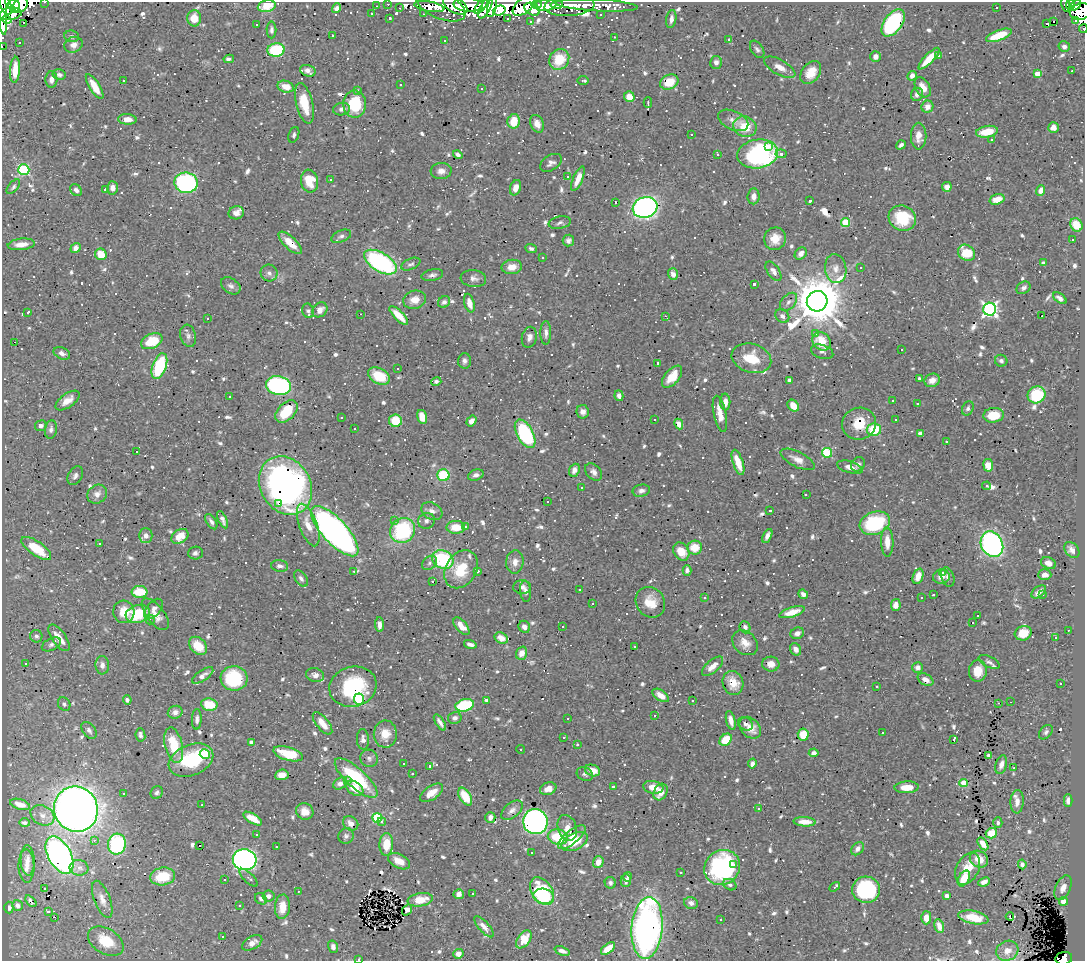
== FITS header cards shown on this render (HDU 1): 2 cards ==
NAXIS1  =                 1083
NAXIS2  =                  959

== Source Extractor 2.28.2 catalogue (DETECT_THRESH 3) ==
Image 1083 x 959 px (HDU 1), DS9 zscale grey, 1 PNG px = 1 image px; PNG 1087 x 963 px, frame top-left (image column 1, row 959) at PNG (2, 2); each listed source drawn as its Kron ellipse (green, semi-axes under 4 px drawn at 4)
Background 0.564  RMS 0.016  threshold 0.047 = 3 sigma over >= 5 px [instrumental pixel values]
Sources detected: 1071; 5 with non-positive FLUX_AUTO (blend fragments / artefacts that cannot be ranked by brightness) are neither listed nor drawn; of the other 1066, the 500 brightest by FLUX_AUTO listed and drawn (566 fainter detections omitted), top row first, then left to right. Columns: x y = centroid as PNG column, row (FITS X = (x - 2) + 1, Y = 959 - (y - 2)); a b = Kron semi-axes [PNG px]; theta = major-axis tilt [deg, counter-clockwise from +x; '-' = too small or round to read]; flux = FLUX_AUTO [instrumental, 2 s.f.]
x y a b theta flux
45 2 3 2 - 5.7
388 4 3 2 - 3.1
537 4 5 3 - 350
1066 4 7 3 -77 20
6 5 11 5 -65 560
21 5 8 6 54 550
455 5 13 7 -30 800
468 5 15 7 -3 770
524 5 13 7 40 670
545 5 11 6 9 910
557 5 6 3 9 99
597 5 41 6 -3 140
1071 5 5 4 - 82
1075 5 6 3 43 83
14 6 7 6 - 240
267 6 9 5 12 23
376 6 3 2 - 2.8
429 6 15 5 -10 130
441 6 26 13 -23 110
481 6 9 4 54 220
492 6 11 4 77 70
569 6 25 10 4 120
486 7 12 5 63 310
337 8 5 4 - 4
400 8 3 2 - 2.8
996 8 3 3 - 150
532 9 8 6 -30 85
499 10 6 5 - 190
1081 11 11 8 14 360
3 12 22 3 -87 810
10 14 11 6 7 440
372 14 3 3 - 3.4
423 14 3 2 - 3.3
601 15 3 3 - 4
194 18 8 7 - 18
389 18 3 3 - 3
508 18 3 3 - 6.9
671 19 9 5 81 5.1
7 20 5 3 - 150
1076 20 3 3 - 22
530 21 3 2 - 3.6
1054 21 3 3 - 2200
24 23 3 2 - 15
893 23 15 9 54 150
1046 23 3 3 - 32
256 25 3 3 - 17
1083 29 4 2 - 6.4
271 30 8 5 -89 3.4
999 35 13 5 21 30
72 36 7 6 - 3.2
333 36 3 3 - 3.3
614 37 3 2 - 3.4
729 39 3 3 - 14
445 40 3 3 - 6.2
19 42 3 3 - 7.7
74 45 9 7 24 6.7
2 46 2 2 - 4.6
1064 47 5 5 - 4.1
757 49 9 6 -56 3
276 50 8 6 7 63
875 56 5 5 - 5.4
939 56 3 3 - 13
229 59 5 4 - 3.4
559 59 11 9 53 32
929 59 14 4 46 21
716 62 6 6 - 4.3
780 67 17 7 -30 8.5
15 70 13 5 86 17
308 71 8 5 -17 6.6
1072 71 3 2 - 3.7
811 73 13 9 53 18
1037 74 4 4 - 17
59 75 6 5 - 3.4
912 76 5 4 - 6.7
51 79 8 6 87 5.7
123 81 3 3 - 30
583 81 5 3 - 3
669 82 9 7 25 21
401 85 3 3 - 26
95 86 14 5 -59 16
286 87 8 5 -17 12
923 87 11 7 -61 11
482 89 3 3 - 4.9
358 90 3 3 - 6.2
917 94 7 6 - 4.8
629 97 5 5 - 12
648 102 5 2 - 3
304 103 21 8 -76 25
355 104 13 11 -89 46
927 107 6 6 - 8.7
342 109 8 6 8 4.8
127 119 9 5 -3 9.8
733 120 16 9 -25 8.4
514 121 7 6 - 23
537 124 9 6 -66 9.1
745 127 12 10 -19 28
1053 128 5 5 - 7.7
987 132 11 6 10 21
294 135 8 5 69 3
691 135 3 3 - 3.8
919 136 13 7 -90 11
992 140 3 3 - 7.1
901 145 5 3 - 3.1
769 146 3 3 - 5.4
718 154 3 3 - 8.4
758 154 20 14 10 160
781 154 5 4 - 5.2
458 155 5 4 - 2.9
551 163 12 7 31 4.7
24 170 5 5 - 100
441 171 10 8 4 7.1
567 177 3 3 - 6.4
578 179 13 4 66 12
330 180 3 3 - 40
309 181 11 8 -81 25
186 183 11 10 - 200
13 187 9 4 48 2.9
947 187 5 4 - 8.6
112 188 7 5 -86 6.3
516 188 8 5 69 8.7
76 190 7 5 -49 4.2
105 190 4 3 - 13
1041 190 5 4 - 11
754 196 8 6 86 5.9
997 199 8 5 17 17
810 201 4 3 - 4.2
615 202 3 2 - 590
645 207 12 10 19 450
236 213 7 6 - 5.8
902 218 14 12 -27 49
846 222 4 4 - 46
560 223 11 6 10 3.3
1076 225 7 6 - 22
341 236 10 6 23 3.6
775 239 11 11 - 15
1073 239 3 3 - 3.5
568 241 6 5 - 3.9
290 243 15 6 -44 19
21 244 13 5 6 11
76 248 5 4 - 6.2
531 249 6 4 -22 3.2
801 253 7 5 46 7.5
967 253 9 7 -38 32
101 254 6 5 - 23
542 257 3 3 - 39
380 262 18 9 -31 180
1044 263 4 4 - 3.4
411 264 10 5 24 2.8
512 267 10 7 7 11
861 267 3 3 - 52
836 269 15 10 -82 10
773 271 11 6 -55 5.3
269 273 8 8 - 5
673 274 6 5 - 5.9
432 275 11 5 11 3.9
473 278 13 8 -6 5.7
754 284 4 3 - 5.2
231 286 11 7 -34 4.3
1023 288 7 6 - 3.7
1060 298 7 4 -37 4.6
415 300 11 9 14 11
817 301 10 10 - 6600
444 302 6 5 - 4.2
788 302 10 7 48 4.3
469 303 9 5 -75 10
990 309 6 6 - 330
320 310 8 6 42 7.3
308 311 7 6 - 2.9
28 312 4 3 - 3.8
361 314 3 2 - 14
399 316 12 4 -45 18
665 316 3 2 - 14
782 316 7 6 - 4.4
1042 316 3 2 - 6.7
208 319 3 3 - 16
546 333 12 5 -90 5.2
815 333 3 3 - 4.2
188 336 11 7 -75 4.2
529 337 10 7 76 5.1
152 341 11 7 24 33
822 341 10 8 -47 15
14 342 3 2 - 20
901 349 3 3 - 8.7
822 352 11 6 -19 4.1
62 353 9 5 -26 5.1
751 358 20 14 -16 30
464 361 8 6 87 3.7
1001 361 6 6 - 3.5
658 363 3 3 - 7.4
159 366 13 7 71 70
398 368 3 3 - 4.6
379 376 11 7 -29 34
672 377 13 7 50 20
919 378 3 3 - 5.9
790 380 4 3 - 3
932 380 8 6 23 9.8
436 381 5 4 - 2.9
278 386 13 9 -12 200
1037 395 9 8 - 55
619 396 5 4 - 4.3
229 397 3 3 - 9.5
67 401 14 7 36 11
893 401 3 3 - 17
725 402 8 5 -89 7.8
917 404 3 3 - 9.9
793 406 6 5 - 14
968 408 7 5 65 3.2
286 411 13 8 45 32
583 412 6 6 - 5.3
720 414 18 6 -78 12
994 415 10 7 6 28
341 417 3 3 - 2.9
422 417 7 5 -74 17
655 420 3 3 - 3.6
896 420 3 3 - 24
395 421 6 6 - 22
471 421 6 4 54 7.1
679 424 5 4 - 6.4
859 424 17 16 - 18
41 426 6 5 - 4.2
51 429 9 6 81 3.9
354 429 3 3 - 13
874 430 7 6 - 42
525 434 15 8 -61 110
920 434 4 4 - 7.8
946 441 3 3 - 8.8
136 451 3 3 - 9.1
827 453 5 4 - 73
798 459 18 7 -26 9.9
738 462 13 5 -72 17
858 464 8 6 48 3.4
988 465 6 5 - 23
850 467 13 6 -16 7.1
574 470 7 5 67 4.8
594 472 10 7 -45 5.5
443 475 6 5 - 48
476 475 8 5 20 4.6
75 476 10 7 60 4
285 485 31 25 -59 320
987 486 4 3 - 120
581 487 3 3 - 7.8
641 491 9 6 10 4.4
97 494 10 9 - 7.3
806 495 4 3 - 43
547 502 3 3 - 20
278 504 4 2 - 4.3
770 510 3 3 - 4.3
432 511 11 8 -29 7.1
222 520 9 4 -65 4.2
394 521 3 3 - 4.4
426 521 8 8 - 4
211 522 8 4 -58 3.7
875 523 15 11 20 77
308 525 22 9 -70 18
456 527 9 6 -1 21
466 527 3 3 - 8.7
403 530 13 12 - 100
335 531 32 12 -47 720
146 536 7 7 - 4.9
180 536 9 6 32 12
767 536 7 4 63 5.2
887 542 14 6 -89 13
100 543 3 3 - 3.8
992 544 13 10 -62 310
695 547 7 7 - 21
36 548 17 7 -35 32
1072 550 9 6 -46 5.5
681 551 9 7 -58 15
195 553 7 6 - 3.4
443 559 11 9 -27 95
515 562 12 8 85 7.8
430 563 8 6 42 3.6
1048 563 8 5 -24 7.9
280 566 8 6 -9 4.5
461 569 20 15 58 38
687 570 5 4 - 3.7
354 571 3 3 - 2.8
477 572 3 3 - 5.8
943 572 3 3 - 4.5
1045 575 6 5 - 6.3
918 576 8 5 70 8.8
941 577 8 7 - 7.5
948 577 10 6 -72 4.8
301 578 9 5 -56 3.7
433 582 3 3 - 43
522 587 9 7 2 4.7
579 590 3 3 - 19
525 591 10 5 -84 4.4
140 592 8 6 0 31
1039 592 8 5 38 5.8
803 594 5 4 - 3.8
933 595 3 3 - 15
1042 595 3 3 - 3.9
705 598 3 3 - 4.2
921 598 3 3 - 22
650 602 16 14 -53 21
593 603 3 3 - 110
896 605 6 5 - 8.4
154 609 12 7 51 5.9
124 612 11 10 - 20
792 612 13 5 16 13
138 614 12 8 15 49
155 614 19 8 -52 11
978 615 3 3 - 51
150 619 5 4 - 3.7
973 623 3 3 - 270
379 625 7 4 -85 5.7
461 626 10 5 -49 13
562 626 3 3 - 10
524 627 6 5 - 5.8
745 627 6 5 - 4
1068 630 3 2 - 5.8
797 633 7 5 25 5.4
1023 633 8 7 - 20
36 636 6 6 - 3.1
59 638 15 7 -55 16
501 638 7 5 -29 8.8
1055 638 3 3 - 5
745 643 14 11 -42 11
51 644 10 6 26 3.8
470 644 6 3 -13 4.6
198 646 10 7 -45 18
635 646 3 3 - 3.4
796 649 6 5 - 5.9
521 653 7 5 70 9.5
989 662 11 5 -25 3.4
26 663 3 3 - 80
771 664 8 7 - 10
102 665 9 7 -86 5.3
712 666 13 6 41 11
918 667 5 5 - 5.2
978 671 11 9 84 18
203 675 12 5 35 5.5
315 675 9 7 -18 5
234 678 13 12 - 71
926 680 8 5 -29 7
733 683 12 10 -69 17
1061 683 3 3 - 53
877 686 3 3 - 2.8
353 687 24 20 16 88
661 695 9 5 -33 10
359 699 5 5 - 74
127 700 4 4 - 3.7
487 700 4 3 - 4.4
693 700 3 3 - 4.3
1011 702 2 2 - 3.5
998 703 3 2 - 3.7
64 704 7 6 - 3
209 704 8 6 -8 28
465 705 9 6 15 84
175 712 7 6 - 4.8
655 715 3 3 - 270
455 718 7 6 - 4.7
197 719 10 5 88 3.7
568 719 3 3 - 29
731 720 9 4 -77 7.3
440 722 9 3 -57 4.2
322 723 14 6 -51 14
745 724 8 6 -33 3.7
750 728 12 9 -46 11
89 730 9 6 -52 4.1
1046 732 8 5 48 3.1
882 733 3 3 - 9.2
385 734 13 11 -88 15
803 734 6 5 - 24
140 735 7 5 -83 3.3
564 737 3 3 - 3.3
363 739 10 6 -88 4.9
726 740 7 5 44 29
954 740 4 3 - 10
251 742 4 4 - 3.4
174 745 18 9 -76 35
577 745 3 3 - 6.2
521 749 4 3 - 5.1
814 753 5 4 - 4.3
205 754 5 5 - 84
288 754 15 6 -16 32
989 756 4 3 - 4.5
369 758 9 8 - 4.3
191 760 23 15 22 66
404 764 3 2 - 3.9
752 764 5 4 - 4.9
1001 765 10 5 74 6.2
429 766 3 3 - 5.4
1014 768 3 2 - 5
593 770 8 5 -19 12
412 774 3 3 - 6.7
585 774 8 6 -26 3
282 775 7 5 7 9.7
356 778 27 9 -42 82
347 781 4 3 - 21
964 783 4 4 - 36
340 784 7 5 32 5.7
613 786 3 3 - 38
653 787 10 6 -9 13
907 787 12 6 3 15
355 788 10 6 -35 16
548 789 8 6 21 9.3
157 792 7 5 45 2.9
660 792 9 6 60 14
123 793 3 3 - 52
431 793 13 6 34 12
465 797 10 5 -59 23
1068 801 6 4 89 5.9
1017 802 12 6 87 8.9
20 804 10 5 -17 8
202 805 3 2 - 6.8
76 809 23 21 -64 1200
759 809 3 3 - 44
512 810 12 7 40 5.5
305 812 9 8 - 11
42 815 12 9 -28 8.8
490 817 5 5 - 5.8
377 818 5 4 - 74
253 819 10 4 -31 19
382 822 4 4 - 3.8
535 822 12 12 - 450
805 822 11 4 -4 9.1
24 823 5 4 - 2.8
351 823 8 6 -42 7.2
998 823 5 4 - 3.3
567 828 13 9 -72 12
991 833 6 5 - 24
256 835 3 3 - 3.4
346 836 8 7 - 4
558 837 10 7 -10 42
572 837 17 6 40 10
94 840 3 2 - 4.1
575 841 14 8 27 27
117 844 10 9 - 120
386 844 11 7 88 20
983 844 7 4 -57 9.7
200 845 3 3 - 12
276 847 3 3 - 16
858 849 7 5 48 5.3
531 853 3 3 - 46
60 855 20 11 -61 530
979 859 10 8 -34 13
28 860 15 7 -88 7.2
245 860 12 10 -5 430
399 861 12 7 -27 13
598 862 6 5 - 9.8
1022 864 5 4 - 3.3
734 865 3 2 - 3.5
26 866 17 8 -89 8.3
722 867 18 16 40 160
79 868 9 7 -9 7.5
967 869 17 11 62 23
681 872 3 3 - 7.4
163 876 12 9 9 37
627 877 4 4 - 3
249 878 12 5 -45 3
964 879 8 5 61 24
225 880 3 3 - 5.4
626 880 6 5 - 4
984 882 6 4 22 6.8
610 883 6 5 - 3
730 885 7 5 -31 2.9
835 887 6 3 33 4.4
44 888 3 3 - 4.1
1063 888 13 7 65 9.6
866 890 14 13 - 110
298 891 3 2 - 4.6
542 891 15 10 -55 62
459 894 5 5 - 6.6
473 894 3 3 - 15
268 896 6 5 - 4.2
543 896 10 7 -12 92
947 896 4 4 - 4.1
102 899 20 8 -69 9.2
261 899 6 5 - 3.4
420 900 13 6 9 18
31 901 7 3 -50 3.4
1063 901 4 4 - 13
691 903 7 5 -19 5
17 905 5 5 - 4.7
240 906 3 3 - 75
282 907 12 7 85 16
9 908 6 4 -89 3.4
407 910 6 4 54 5.5
48 911 4 3 - 10
1010 916 4 2 - 4.6
54 917 3 2 - 35
973 917 15 6 -10 23
926 918 6 5 - 12
721 919 3 3 - 4.8
939 926 7 4 -73 8.3
484 927 13 5 -48 6.9
647 928 31 15 85 450
223 937 3 3 - 8.2
524 939 10 6 54 23
106 941 19 12 -32 31
252 943 11 6 29 8.8
333 947 6 5 - 4.3
608 949 8 4 39 18
562 951 8 4 -20 4.9
1007 951 11 9 27 12
458 954 5 5 - 7.7
1064 958 8 6 12 94
359 959 3 2 - 46
At the frame edge (FLAGS 8, measured only in part): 10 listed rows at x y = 45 2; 6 5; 21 5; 267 6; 1081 11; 3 12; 1083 29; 2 46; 1064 958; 359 959
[566 fainter detections neither listed nor drawn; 5 non-positive-flux detections neither listed nor drawn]